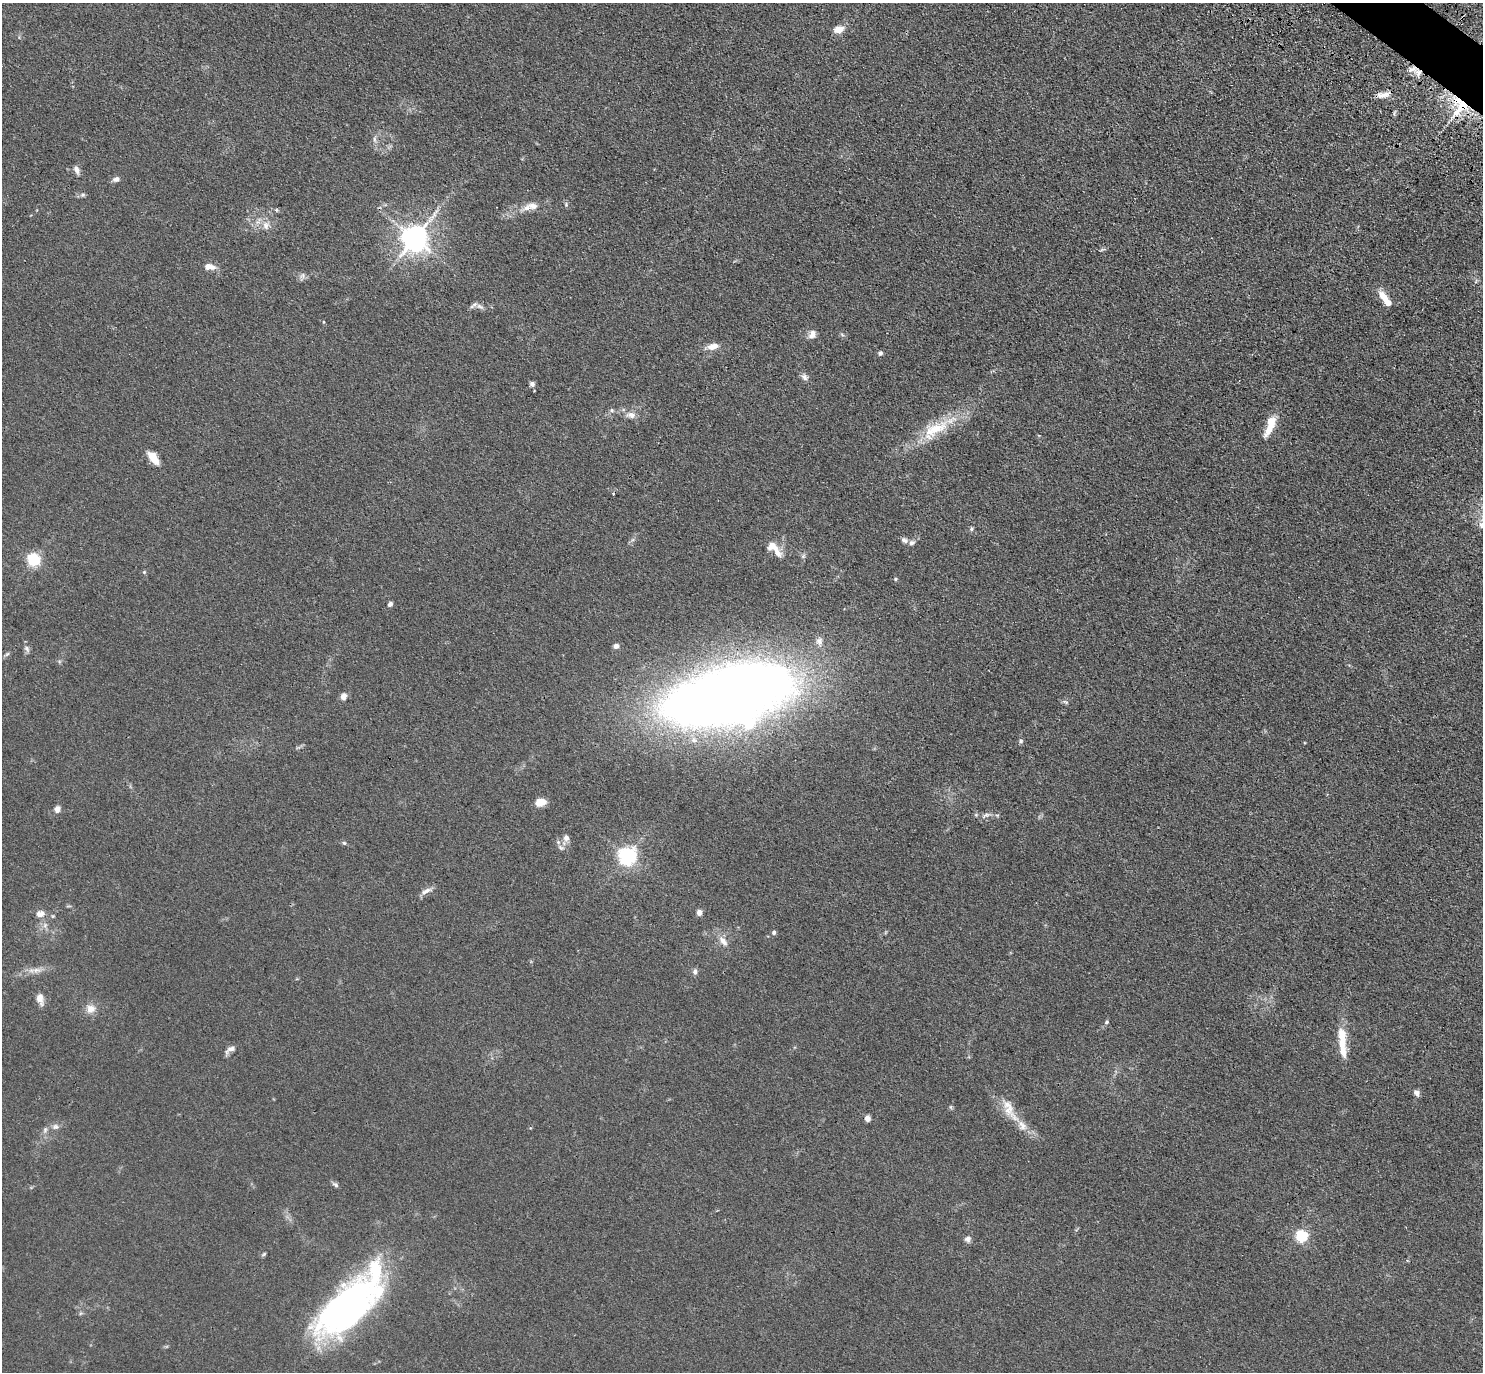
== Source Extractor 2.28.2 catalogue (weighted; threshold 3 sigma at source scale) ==
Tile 10 of 4 x 4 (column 2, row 3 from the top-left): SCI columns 1529-3009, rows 1724-3093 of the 6001 x 6022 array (HDU 1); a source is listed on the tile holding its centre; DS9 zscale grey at full resolution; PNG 1485 x 1374 px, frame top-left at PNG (2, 3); no overlay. Shown black and unused: <1% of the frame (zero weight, under 3 of 4 exposures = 4% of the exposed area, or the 3 px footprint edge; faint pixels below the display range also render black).
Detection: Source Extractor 2.28.2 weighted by HDU 2 'WHT'; one run over the whole footprint, this tile lists its part. Background 0.0394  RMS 0.0046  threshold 0.0208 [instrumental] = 3 sigma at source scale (4.5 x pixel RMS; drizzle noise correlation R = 1.50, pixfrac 1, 0.05/0.05 arcsec/px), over >= 5 px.
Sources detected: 88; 4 inside a brighter object's white glare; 1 cosmic-ray / hot-pixel residue — not listed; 9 inside a brighter listed object's ellipse — not listed separately; the other 74 listed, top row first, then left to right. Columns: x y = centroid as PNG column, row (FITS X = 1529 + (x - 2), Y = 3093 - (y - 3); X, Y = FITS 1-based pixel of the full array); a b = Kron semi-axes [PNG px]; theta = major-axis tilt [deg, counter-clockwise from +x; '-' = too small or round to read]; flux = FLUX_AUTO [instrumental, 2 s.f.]
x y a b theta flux
838 30 12 8 14 4.2
1418 72 10 9 - 2.9
1381 95 14 8 7 3.3
1461 107 28 13 48 14
375 139 9 4 -81 1.2
76 170 10 6 -66 1.9
116 179 9 6 18 1.6
83 195 7 5 21 0.93
533 206 17 10 -7 4.3
276 210 5 3 - 0.54
266 225 11 9 79 3.1
415 239 8 8 - 560
209 267 12 7 -6 3.6
302 276 9 6 73 1.4
1383 297 17 9 -50 5.3
474 305 14 4 37 1.4
812 334 12 8 65 2.6
713 346 12 7 13 4.1
880 353 6 5 - 1.1
804 377 10 7 -37 1.8
532 384 7 6 - 1.2
612 410 6 5 - 0.83
631 415 12 8 -9 2.9
1270 425 24 8 71 9.8
936 428 45 16 25 19
153 458 15 7 -52 7
1482 525 13 9 21 3
971 529 6 5 - 0.77
904 540 9 6 -30 1.7
773 547 18 11 -33 5.8
803 556 7 4 45 0.84
34 560 5 5 - 78
144 572 6 4 46 0.58
895 579 4 4 - 0.58
390 604 6 5 - 1.6
819 641 12 9 -86 2.6
616 646 6 5 - 1.7
27 649 10 6 -57 1.4
7 654 9 4 35 0.85
729 694 121 49 15 660
343 696 8 7 - 2.4
1065 702 8 4 -24 0.86
1021 741 6 5 - 0.81
540 802 10 7 9 6.6
57 809 7 6 - 2.6
976 815 5 5 - 0.66
987 815 11 5 19 1.5
566 838 8 7 - 2.2
344 843 6 5 - 0.74
561 847 9 6 -35 1.5
627 856 6 6 - 190
426 891 16 6 30 2.5
699 912 6 5 - 2.3
40 914 10 8 10 2.7
774 932 5 4 - 1.2
723 941 15 8 -54 3.7
36 970 16 7 -4 3.3
695 971 7 6 - 1.5
40 999 14 8 -76 3.5
91 1009 11 11 - 4.1
1106 1022 6 4 29 0.75
1342 1035 17 12 -79 6.9
230 1049 16 6 29 2.2
1416 1093 9 6 -57 1.7
951 1107 6 4 -71 0.57
1010 1110 42 13 -60 9.9
867 1118 6 5 - 2.4
55 1126 10 7 8 1.8
45 1130 9 5 64 1.4
335 1185 8 6 -34 1.2
1302 1236 6 5 - 61
967 1239 9 8 - 1.6
264 1254 8 4 36 0.64
343 1308 86 37 45 130
Overlapping masked pixels (flux is a lower limit): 2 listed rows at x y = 1418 72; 1461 107
Isophote crosses this tile's border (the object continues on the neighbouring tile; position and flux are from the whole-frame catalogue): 1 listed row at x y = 1482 525